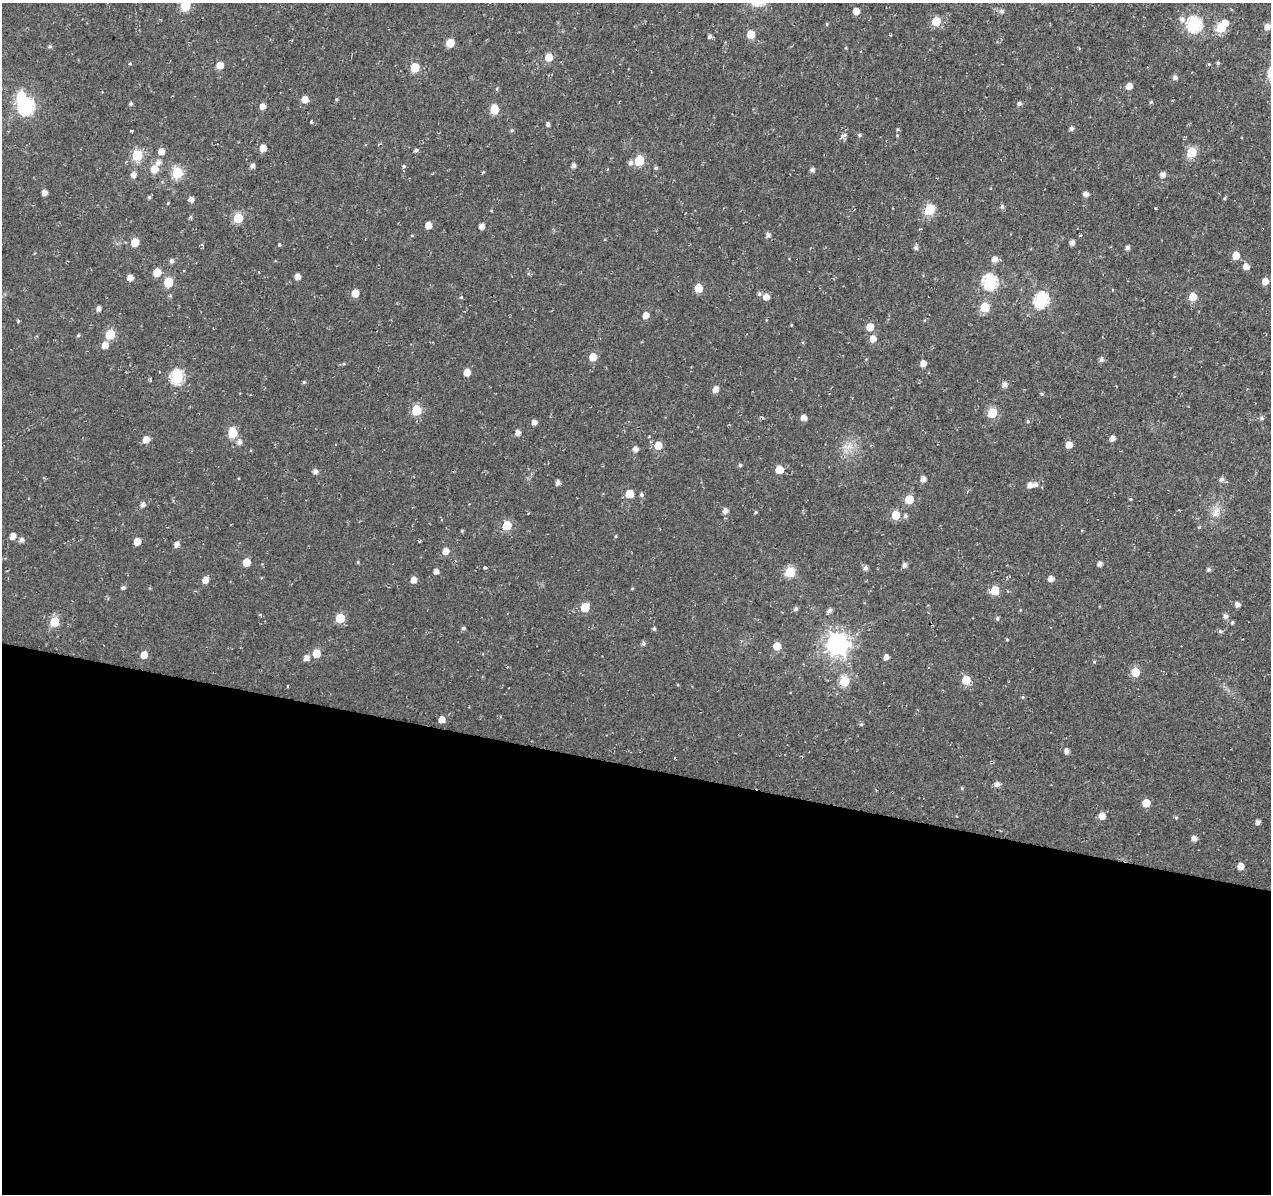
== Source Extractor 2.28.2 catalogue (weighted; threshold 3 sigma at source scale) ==
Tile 14 of 4 x 4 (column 2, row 4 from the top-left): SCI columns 1286-2554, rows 281-1472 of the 5101 x 5331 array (HDU 1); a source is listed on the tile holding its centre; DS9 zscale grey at full resolution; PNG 1273 x 1196 px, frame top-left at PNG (2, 3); no overlay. Shown black and unused: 36% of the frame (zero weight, under 2 of 3 exposures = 2% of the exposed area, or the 3 px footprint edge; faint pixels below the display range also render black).
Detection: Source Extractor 2.28.2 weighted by HDU 2 'WHT'; one run over the whole footprint, this tile lists its part. Background 0.0148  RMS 0.0053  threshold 0.0239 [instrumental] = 3 sigma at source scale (4.5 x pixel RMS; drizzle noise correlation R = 1.50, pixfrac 1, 0.0396/0.0396 arcsec/px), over >= 5 px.
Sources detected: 189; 2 inside a brighter object's white glare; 1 cosmic-ray / hot-pixel residue — not listed; the other 186 listed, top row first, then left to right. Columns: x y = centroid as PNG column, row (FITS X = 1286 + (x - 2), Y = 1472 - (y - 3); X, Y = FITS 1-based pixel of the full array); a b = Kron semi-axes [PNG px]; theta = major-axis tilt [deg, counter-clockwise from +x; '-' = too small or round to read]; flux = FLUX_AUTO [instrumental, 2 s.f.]
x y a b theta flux
185 6 6 5 - 26
856 11 5 5 - 5.1
1002 11 6 5 - 1.5
1182 19 8 6 -40 1.9
936 21 5 5 - 15
827 24 4 4 - 0.58
1194 24 7 7 - 79
1267 26 6 5 - 3.5
1221 28 6 5 - 21
751 34 5 5 - 9.9
710 36 5 4 - 1.2
450 43 5 5 - 12
50 46 5 4 - 0.83
549 57 5 5 - 8.5
1218 63 5 4 - 0.65
130 64 4 3 - 0.52
220 65 5 5 - 5.5
415 67 5 5 - 15
1175 77 5 5 - 1.6
1129 86 5 5 - 4.2
305 99 5 5 - 4.9
336 99 5 3 - 0.53
1151 102 5 4 - 0.67
131 104 4 4 - 0.92
1019 104 5 4 - 1.4
262 106 5 5 - 3.1
26 107 7 6 - 100
494 109 6 5 - 17
311 122 4 3 - 0.5
548 124 4 4 - 1.4
1072 128 5 5 - 1.5
512 130 5 4 - 0.67
844 135 6 5 - 1.3
860 135 5 4 - 0.84
263 148 5 5 - 5.7
416 150 5 4 - 1
161 151 5 5 - 3.9
1192 152 6 5 - 25
137 155 6 6 - 31
639 161 6 5 - 21
159 162 7 6 - 2.2
631 163 7 6 - 1.5
573 165 5 4 - 1.7
252 166 5 5 - 1.8
404 166 5 4 - 0.82
656 168 5 4 - 0.88
154 169 6 6 - 6.9
812 170 5 5 - 1.4
177 172 6 6 - 34
133 175 5 5 - 3
1163 175 5 5 - 2.6
44 192 4 4 - 2.8
1086 194 5 4 - 2.4
149 197 5 4 - 0.66
1225 198 5 3 - 0.57
191 199 5 4 - 2.5
168 203 5 3 - 0.43
1002 207 6 5 - 0.92
929 210 6 6 - 21
238 218 6 5 - 21
428 225 5 5 - 4.7
481 226 5 4 - 2.8
768 235 5 5 - 1.8
135 242 5 5 - 8.5
1072 242 5 4 - 1.9
916 247 5 5 - 1.6
1127 247 5 5 - 1.3
1236 255 6 5 - 6.5
995 259 6 6 - 3.1
172 261 5 4 - 1.4
1246 266 5 5 - 3.6
157 272 6 5 - 7.2
297 277 5 5 - 3.2
130 278 5 4 - 3.9
1265 281 5 5 - 4.5
168 282 6 5 - 18
990 282 7 6 - 75
698 288 5 5 - 12
355 293 5 5 - 6.9
759 294 5 5 - 1.1
461 297 5 4 - 0.57
766 297 5 5 - 3.8
1193 297 6 5 - 8.4
1041 300 7 6 - 77
985 307 6 5 - 21
98 308 5 4 - 2
646 315 5 5 - 3.9
870 327 5 5 - 7.2
78 335 5 4 - 0.66
110 335 6 5 - 20
873 339 6 5 - 4.2
105 345 6 5 - 4.1
593 357 5 5 - 7.8
1101 360 5 5 - 1.5
923 363 5 5 - 3.7
467 372 5 5 - 5.7
177 377 7 6 - 60
304 382 4 4 - 0.56
1005 385 6 5 - 2.4
715 389 6 5 - 3.4
1042 394 5 4 - 0.62
416 410 6 5 - 24
992 413 6 5 - 18
804 417 5 5 - 3.3
1262 418 5 5 - 1.1
1028 421 5 4 - 0.79
534 422 5 5 - 2.3
232 433 6 6 - 23
518 433 5 5 - 2.4
1113 438 5 4 - 2.5
146 439 6 5 - 4.7
239 442 6 6 - 2
658 445 6 5 - 7.5
1069 445 5 5 - 5.2
635 449 5 5 - 2.4
740 465 4 4 - 0.86
779 469 6 5 - 7.6
315 471 5 5 - 1.9
923 479 5 5 - 2.7
1222 479 6 5 - 1.7
558 482 4 4 - 1.7
1036 484 7 6 - 1.7
1030 485 5 5 - 2.9
629 494 5 5 - 9.8
641 495 5 5 - 0.94
909 499 5 5 - 14
1130 499 4 4 - 0.52
142 505 6 5 - 2.1
725 511 6 5 - 2.4
756 512 4 3 - 0.6
1216 512 14 8 68 4.1
895 515 6 5 - 12
905 516 5 5 - 1.1
507 525 6 5 - 17
13 536 5 5 - 3.7
21 540 6 5 - 1.8
137 541 5 5 - 6.4
177 544 5 5 - 2.5
446 551 6 5 - 3.6
246 562 5 5 - 8.1
1100 564 4 4 - 2.1
905 565 5 5 - 1.9
485 567 4 3 - 0.71
866 568 5 5 - 1.6
1209 569 5 4 - 1.1
436 571 4 4 - 2.5
790 572 6 6 - 26
1051 579 5 4 - 3.3
205 580 5 5 - 3.9
414 580 5 5 - 3.8
123 588 5 4 - 1.1
995 590 6 5 - 14
1237 604 5 5 - 2.1
585 607 6 5 - 13
796 609 5 5 - 1.2
829 610 6 5 - 1.6
1225 616 5 5 - 2
340 618 6 5 - 18
997 619 5 5 - 0.93
54 622 6 5 - 18
1232 622 4 3 - 0.71
463 628 4 4 - 1
654 629 4 4 - 0.93
1220 631 5 5 - 0.86
643 643 5 5 - 1.1
837 644 8 8 - 350
777 646 5 5 - 8
316 653 6 5 - 8.1
144 655 6 5 - 5.2
886 657 5 5 - 2.4
306 658 6 5 - 2.7
1094 662 5 3 - 0.48
1135 672 5 5 - 13
966 680 5 5 - 12
844 681 6 6 - 24
442 720 5 5 - 4
861 724 5 4 - 0.75
1067 751 5 5 - 2.2
674 758 3 2 - 0.38
997 784 5 5 - 2.4
962 788 4 4 - 0.56
1146 803 5 5 - 8.9
1102 816 6 5 - 4.7
1258 822 4 4 - 1.8
1194 839 5 5 - 2.5
1241 866 5 4 - 4.4
Isophote crosses this tile's border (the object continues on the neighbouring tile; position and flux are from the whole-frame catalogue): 1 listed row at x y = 185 6